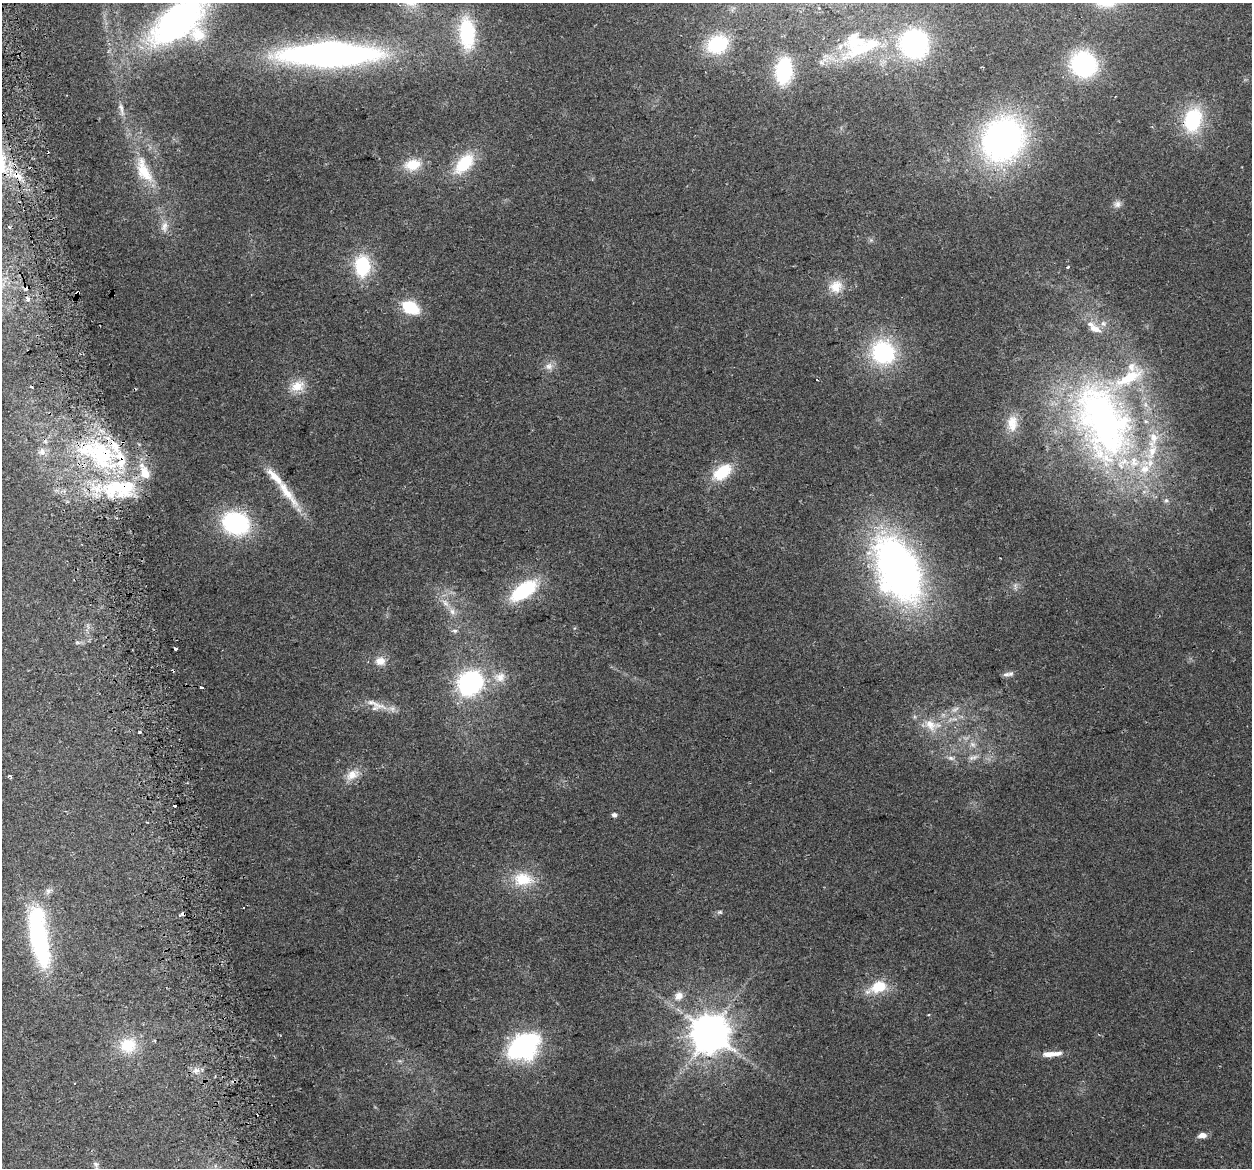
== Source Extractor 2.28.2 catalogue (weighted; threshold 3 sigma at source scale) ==
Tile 11 of 4 x 4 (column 3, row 3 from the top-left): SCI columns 2534-3783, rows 1258-2423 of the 5066 x 4797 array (HDU 1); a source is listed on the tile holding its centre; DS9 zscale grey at full resolution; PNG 1254 x 1170 px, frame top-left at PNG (2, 3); no overlay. Shown black and unused: <1% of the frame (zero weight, under 2 of 3 exposures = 2% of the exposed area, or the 3 px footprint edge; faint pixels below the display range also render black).
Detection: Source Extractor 2.28.2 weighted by HDU 2 'WHT'; one run over the whole footprint, this tile lists its part. Background 0.118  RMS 0.011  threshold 0.0497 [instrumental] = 3 sigma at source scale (4.5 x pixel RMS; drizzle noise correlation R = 1.50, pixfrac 1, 0.0396/0.0396 arcsec/px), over >= 5 px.
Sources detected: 97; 1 too faint to see at this stretch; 2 inside a brighter object's white glare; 8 cosmic-ray / hot-pixel residue — not listed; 16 inside a brighter listed object's ellipse — not listed separately; the other 70 listed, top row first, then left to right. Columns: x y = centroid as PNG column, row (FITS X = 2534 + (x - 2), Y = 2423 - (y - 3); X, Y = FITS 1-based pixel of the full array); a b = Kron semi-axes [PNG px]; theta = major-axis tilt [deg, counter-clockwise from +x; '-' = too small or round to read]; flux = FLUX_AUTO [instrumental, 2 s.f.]
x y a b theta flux
178 22 57 33 36 360
467 33 33 16 -85 76
717 44 24 19 28 63
871 44 31 14 24 38
914 44 25 23 -75 160
329 54 74 19 1 550
1084 64 21 20 - 130
784 71 24 14 84 71
121 109 19 5 -79 5.3
1193 120 28 19 74 72
1003 140 35 30 51 420
464 164 31 16 48 41
413 165 19 13 13 24
144 171 39 16 -66 37
1117 204 10 9 - 4.7
9 227 3 3 - 1.5
164 227 16 9 84 9.3
362 266 18 13 -89 68
1068 267 4 3 - 1.3
836 286 19 15 53 17
77 293 4 3 - 6.6
28 299 4 4 - 4.8
410 307 12 8 -27 61
1103 324 8 8 - 4.4
883 352 25 23 -43 110
549 366 10 10 - 6.6
817 380 3 2 - 1
297 386 20 14 31 18
1103 421 112 61 -68 530
1012 423 23 14 88 17
42 452 11 9 -88 7.6
100 454 47 31 -55 140
722 472 25 15 39 37
145 473 21 12 -69 20
286 491 58 11 -53 34
236 523 23 18 -18 140
898 569 53 32 -66 630
524 590 24 12 35 92
445 603 10 7 -32 6
452 611 9 7 -74 5.1
455 631 7 5 0 2.6
77 642 6 4 -18 1.6
175 649 3 3 - 2.4
380 661 14 12 -2 11
1006 674 11 6 0 4
500 677 16 13 -1 14
470 683 24 19 50 160
201 687 4 3 - 4.6
375 704 40 7 -21 15
930 725 20 13 -45 18
139 732 3 3 - 2.1
972 744 10 6 -41 4.8
974 757 9 6 33 4.5
951 758 9 6 -10 3.7
352 775 20 13 36 14
9 776 5 3 - 1.6
614 815 6 5 - 3.3
523 879 27 18 -1 36
48 891 11 8 48 4.8
720 912 7 5 -1 2.1
39 937 69 19 -81 170
878 987 25 14 21 30
679 996 9 8 - 9.6
710 1033 11 11 - 2800
128 1045 22 19 10 33
524 1046 26 18 33 190
1050 1054 22 7 5 11
196 1070 9 6 -8 5
1202 1135 7 5 3 8.8
96 1164 10 7 -64 4.2
Overlapping masked pixels (flux is a lower limit): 2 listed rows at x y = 77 293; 100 454
Isophote crosses this tile's border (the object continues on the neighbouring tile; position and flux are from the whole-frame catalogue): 3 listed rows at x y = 178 22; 329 54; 96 1164